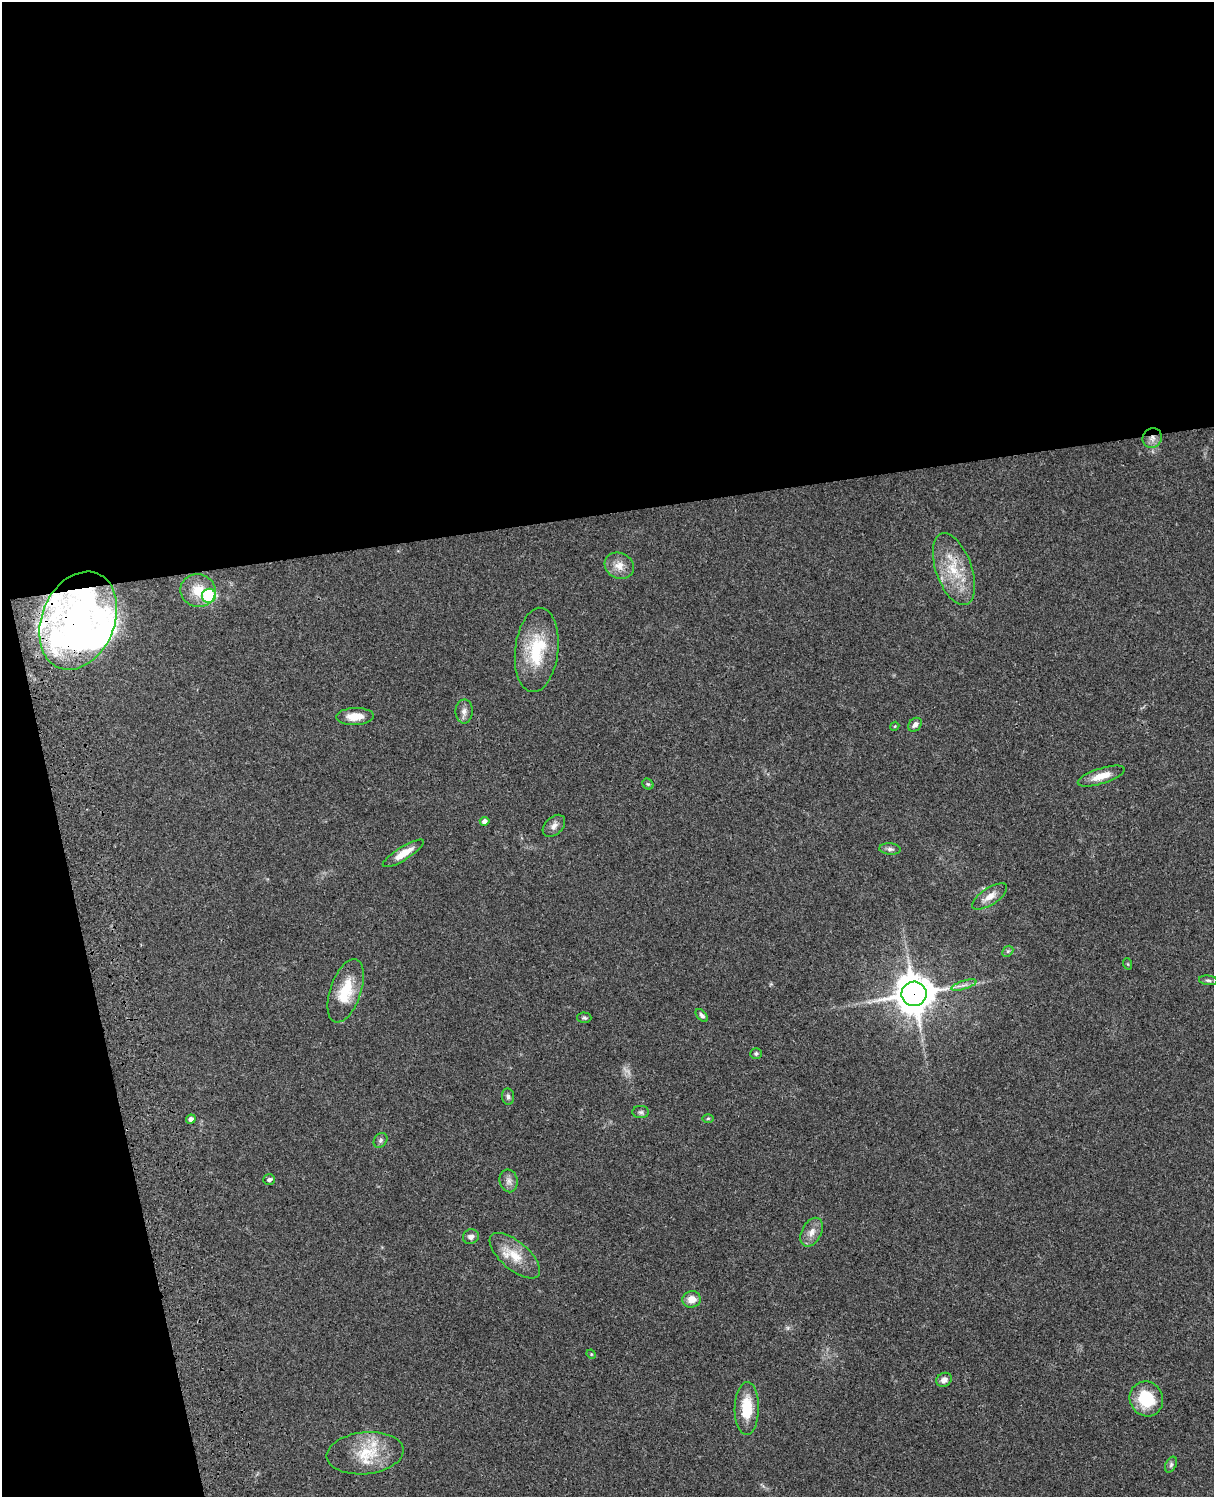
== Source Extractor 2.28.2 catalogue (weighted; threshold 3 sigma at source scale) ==
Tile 1 of 4 x 3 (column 1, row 1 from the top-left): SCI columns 121-1332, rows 3269-4763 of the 5088 x 4927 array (HDU 1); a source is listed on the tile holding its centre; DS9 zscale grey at full resolution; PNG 1216 x 1499 px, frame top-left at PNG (2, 2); each listed source drawn as its Kron ellipse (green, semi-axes under 4 px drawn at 4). Shown black and unused: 39% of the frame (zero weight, under 3 of 4 exposures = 6% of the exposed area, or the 3 px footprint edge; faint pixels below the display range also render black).
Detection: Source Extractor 2.28.2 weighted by HDU 2 'WHT'; one run over the whole footprint, this tile lists its part. Background 0.096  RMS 0.0063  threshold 0.0284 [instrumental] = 3 sigma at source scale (4.5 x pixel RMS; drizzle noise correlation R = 1.50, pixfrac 1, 0.05/0.05 arcsec/px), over >= 5 px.
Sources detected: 49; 1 too faint to see at this stretch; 1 inside a brighter object's white glare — neither listed nor drawn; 3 inside a brighter listed object's ellipse — not listed separately; the other 44 listed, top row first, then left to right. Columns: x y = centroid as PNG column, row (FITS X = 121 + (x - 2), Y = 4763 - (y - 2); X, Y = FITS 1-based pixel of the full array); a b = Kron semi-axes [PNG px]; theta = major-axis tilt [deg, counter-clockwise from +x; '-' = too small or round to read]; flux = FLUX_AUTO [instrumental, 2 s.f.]
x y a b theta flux
1152 438 10 9 - 4.2
619 566 15 12 -27 6.7
954 569 38 18 -70 23
198 591 18 16 -11 13
209 596 7 7 - 37
78 621 51 36 67 210
537 650 42 21 84 34
464 711 12 8 89 3.2
355 716 19 8 2 7.8
915 725 8 6 47 2.3
895 726 4 3 - 0.56
1101 776 24 7 18 9.2
648 784 6 5 - 0.85
485 821 5 4 - 2.7
554 826 13 8 43 3.4
890 849 10 5 -4 2
403 853 24 6 32 8.4
990 896 20 8 33 5.9
1008 951 6 4 44 1
1128 964 6 3 -71 0.62
1208 980 9 5 -7 1.4
964 985 13 4 17 2.5
346 991 33 15 71 20
914 994 12 12 - 1500
702 1015 8 4 -46 1.6
584 1018 7 5 -2 1.1
756 1054 6 5 - 1.2
508 1096 8 6 -82 1.8
641 1112 8 6 -1 1.5
708 1118 6 4 1 0.74
191 1119 5 4 - 2.5
380 1140 8 6 53 1.5
269 1179 6 5 - 1.5
509 1181 11 9 -77 3.2
812 1232 15 10 62 5.2
471 1237 8 7 - 2.5
515 1256 31 14 -40 14
692 1299 9 8 - 5.9
591 1354 5 4 - 0.6
944 1380 8 6 31 3.1
1146 1399 18 16 -62 24
747 1408 26 12 89 19
365 1453 39 21 6 25
1171 1465 8 5 64 1.4
Overlapping masked pixels (flux is a lower limit): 4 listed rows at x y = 1152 438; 954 569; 78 621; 914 994